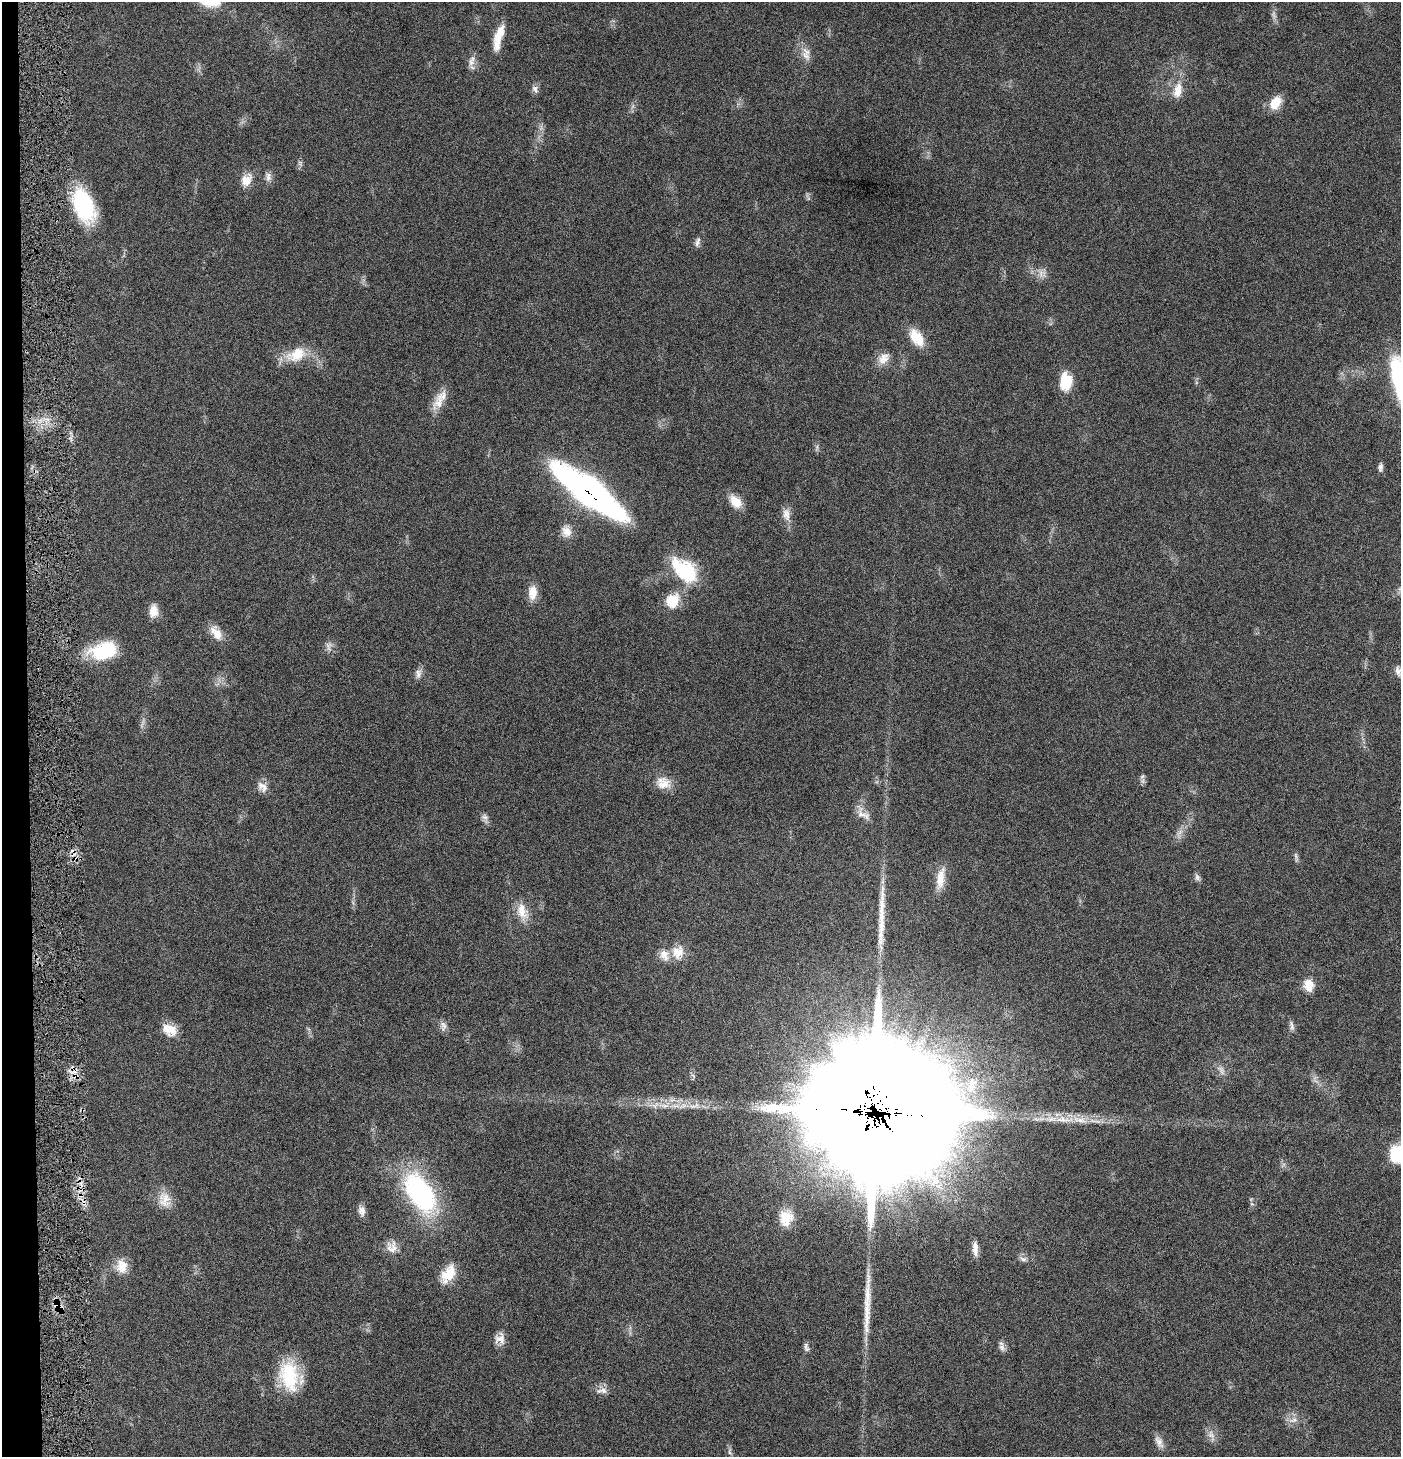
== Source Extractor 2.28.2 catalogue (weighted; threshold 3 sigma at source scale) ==
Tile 4 of 3 x 3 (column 1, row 2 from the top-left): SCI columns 148-1546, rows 1458-2912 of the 4445 x 4372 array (HDU 1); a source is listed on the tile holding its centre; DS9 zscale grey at full resolution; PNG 1403 x 1459 px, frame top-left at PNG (2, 2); no overlay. Shown black and unused: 2% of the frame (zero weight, under 4 of 8 exposures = <1% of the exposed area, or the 3 px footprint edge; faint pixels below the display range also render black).
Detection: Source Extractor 2.28.2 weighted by HDU 2 'WHT'; one run over the whole footprint, this tile lists its part. Background 0.0669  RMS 0.0041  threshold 0.017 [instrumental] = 3 sigma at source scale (4.09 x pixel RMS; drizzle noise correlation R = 1.36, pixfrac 0.8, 0.05/0.05 arcsec/px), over >= 5 px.
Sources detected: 84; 3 too faint to see at this stretch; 2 cosmic-ray / hot-pixel residue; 2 long thin detections or spike segments (spike, bleed or trail) — not listed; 5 inside a brighter listed object's ellipse — not listed separately; the other 72 listed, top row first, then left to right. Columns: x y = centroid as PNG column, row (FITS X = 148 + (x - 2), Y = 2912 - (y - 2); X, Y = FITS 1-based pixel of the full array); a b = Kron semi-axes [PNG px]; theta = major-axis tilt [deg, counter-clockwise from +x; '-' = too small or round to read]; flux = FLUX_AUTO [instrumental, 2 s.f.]
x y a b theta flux
498 37 33 9 74 7.6
806 55 16 10 -50 3.5
471 62 12 9 -83 2.5
535 89 12 7 -66 1.5
1178 90 23 11 76 5.9
1275 103 18 12 60 6
268 177 13 7 90 1.9
246 180 16 12 54 4.9
84 205 38 20 -69 35
697 242 14 6 76 1.5
1042 273 13 11 -46 2.9
917 338 21 12 -54 9.3
296 354 30 18 24 10
883 358 18 12 46 4
1066 381 16 11 88 14
439 402 24 13 45 5.7
1380 467 11 6 85 1.4
588 491 66 16 -36 190
735 501 18 11 -48 5.4
786 514 19 10 -82 3.4
566 531 15 12 -49 3.8
685 570 33 18 -42 27
532 593 18 11 89 4.7
673 600 18 15 56 9
153 611 16 10 87 4.1
216 633 21 11 -55 4.9
329 646 12 9 88 2.1
103 651 31 18 13 21
1398 671 14 7 -71 1.9
418 673 14 8 89 2
142 723 17 3 68 1.1
1143 781 8 5 -90 1.1
663 783 20 16 -15 5.5
263 787 17 10 -43 3
863 814 23 11 -41 3.7
485 818 13 8 -69 1.6
1296 857 15 3 -80 0.92
1197 877 10 7 -65 1.2
940 878 30 9 81 5.7
522 912 24 13 -73 6.3
678 952 16 16 - 6.5
1308 985 15 11 -80 5.2
443 1025 12 7 -53 1.7
1292 1026 15 5 -84 1.4
170 1030 17 12 -30 6.5
655 1105 18 9 14 4.2
694 1106 22 8 5 5.1
876 1111 67 55 89 9200
1064 1119 34 9 -4 9.5
1398 1154 19 17 78 16
420 1193 47 25 -57 63
81 1195 8 4 -8 1.3
164 1200 23 16 -78 6
84 1203 7 4 -71 1.3
1252 1204 6 4 -18 0.54
362 1211 12 8 -80 2.4
786 1218 21 17 84 8.1
392 1247 17 15 82 4.1
975 1249 19 7 -86 3
1023 1259 10 6 -8 1.5
122 1266 20 14 -84 5.5
448 1274 25 13 56 8.3
58 1305 19 8 -49 3.9
500 1339 13 12 - 3.3
806 1347 12 6 -78 1.3
1002 1347 12 8 -60 1.7
290 1376 37 25 -74 21
604 1390 11 9 -36 2.3
1293 1420 14 7 13 2.4
1211 1435 13 9 -57 2.6
1159 1442 18 8 -65 2.6
729 1451 11 4 86 1
Overlapping masked pixels (flux is a lower limit): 5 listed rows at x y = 588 491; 876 1111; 81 1195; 84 1203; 58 1305
Isophote crosses this tile's border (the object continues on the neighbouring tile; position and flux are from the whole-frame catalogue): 1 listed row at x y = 1398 1154